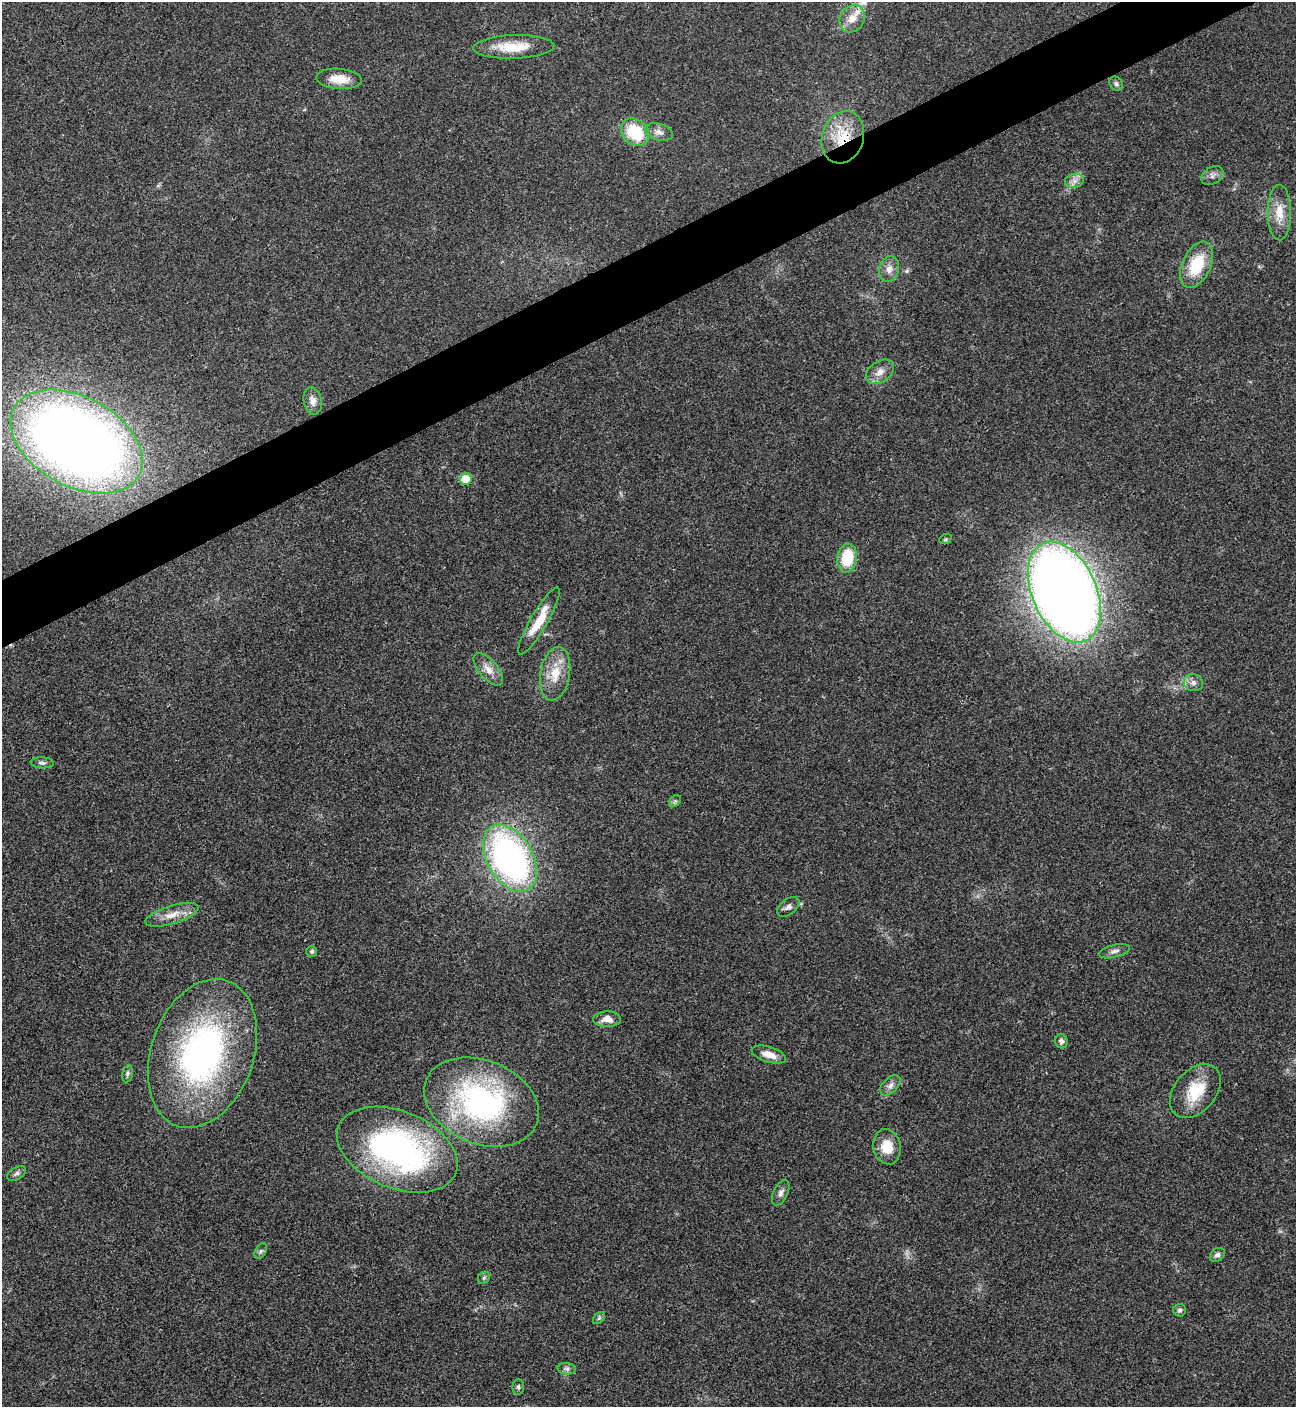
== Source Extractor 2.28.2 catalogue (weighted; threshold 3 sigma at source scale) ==
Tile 10 of 4 x 4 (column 2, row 3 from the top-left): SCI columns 1581-2874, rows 1408-2812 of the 5616 x 5626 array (HDU 1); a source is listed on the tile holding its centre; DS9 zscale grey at full resolution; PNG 1298 x 1409 px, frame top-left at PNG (2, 2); each listed source drawn as its Kron ellipse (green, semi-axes under 4 px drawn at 4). Shown black and unused: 4% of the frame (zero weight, under 3 of 4 exposures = <1% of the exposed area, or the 3 px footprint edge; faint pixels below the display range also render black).
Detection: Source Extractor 2.28.2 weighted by HDU 2 'WHT'; one run over the whole footprint, this tile lists its part. Background 0.0202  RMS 0.004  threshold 0.0181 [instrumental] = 3 sigma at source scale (4.5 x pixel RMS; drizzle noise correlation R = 1.50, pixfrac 1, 0.05/0.05 arcsec/px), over >= 5 px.
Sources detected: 50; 1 inside a brighter listed object's ellipse — not listed separately; the other 49 listed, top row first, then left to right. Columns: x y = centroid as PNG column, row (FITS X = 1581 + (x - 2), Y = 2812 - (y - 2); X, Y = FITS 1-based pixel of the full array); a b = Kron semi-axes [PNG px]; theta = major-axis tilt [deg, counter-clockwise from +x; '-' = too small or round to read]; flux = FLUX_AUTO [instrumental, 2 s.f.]
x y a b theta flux
852 19 14 12 54 5.1
514 47 40 11 2 12
339 79 23 10 -5 7
1116 84 8 6 -45 1.1
635 132 15 12 -42 19
659 132 14 8 -15 2.5
843 137 26 20 72 17
1212 176 12 8 33 2
1074 181 9 7 15 2.1
1279 213 28 11 90 7.3
1197 265 24 14 65 16
889 269 13 10 74 3.1
880 372 15 10 35 3.6
313 401 14 9 -79 3.1
77 442 71 44 -29 470
465 479 6 5 - 8.1
945 539 6 5 - 0.6
847 558 14 10 83 15
1064 592 53 32 -66 640
539 621 38 8 60 9.8
488 669 20 9 -49 4.2
555 674 27 14 80 9.5
1193 683 9 8 - 2
42 763 11 5 -4 1.3
675 801 7 5 44 0.75
510 858 36 23 -60 130
788 907 13 7 38 1.8
172 915 27 9 17 5.7
312 951 5 5 - 0.81
1114 951 16 6 14 1.9
607 1019 14 8 1 3.3
1061 1041 7 6 - 1.4
202 1053 77 51 71 130
769 1055 18 8 -17 4.5
127 1074 9 5 77 0.94
890 1085 12 7 45 2.1
1195 1091 31 20 50 15
481 1102 59 41 -22 85
887 1147 18 13 -78 7.8
397 1150 63 38 -22 110
17 1173 10 6 30 1.2
781 1193 13 7 65 1.8
261 1251 8 5 60 0.86
1217 1255 8 6 39 1.3
484 1278 7 5 46 0.81
1180 1310 6 6 - 0.97
599 1318 7 4 45 0.74
567 1369 9 5 -6 1.2
518 1387 8 5 90 0.87
Overlapping masked pixels (flux is a lower limit): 3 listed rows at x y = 635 132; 843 137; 397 1150